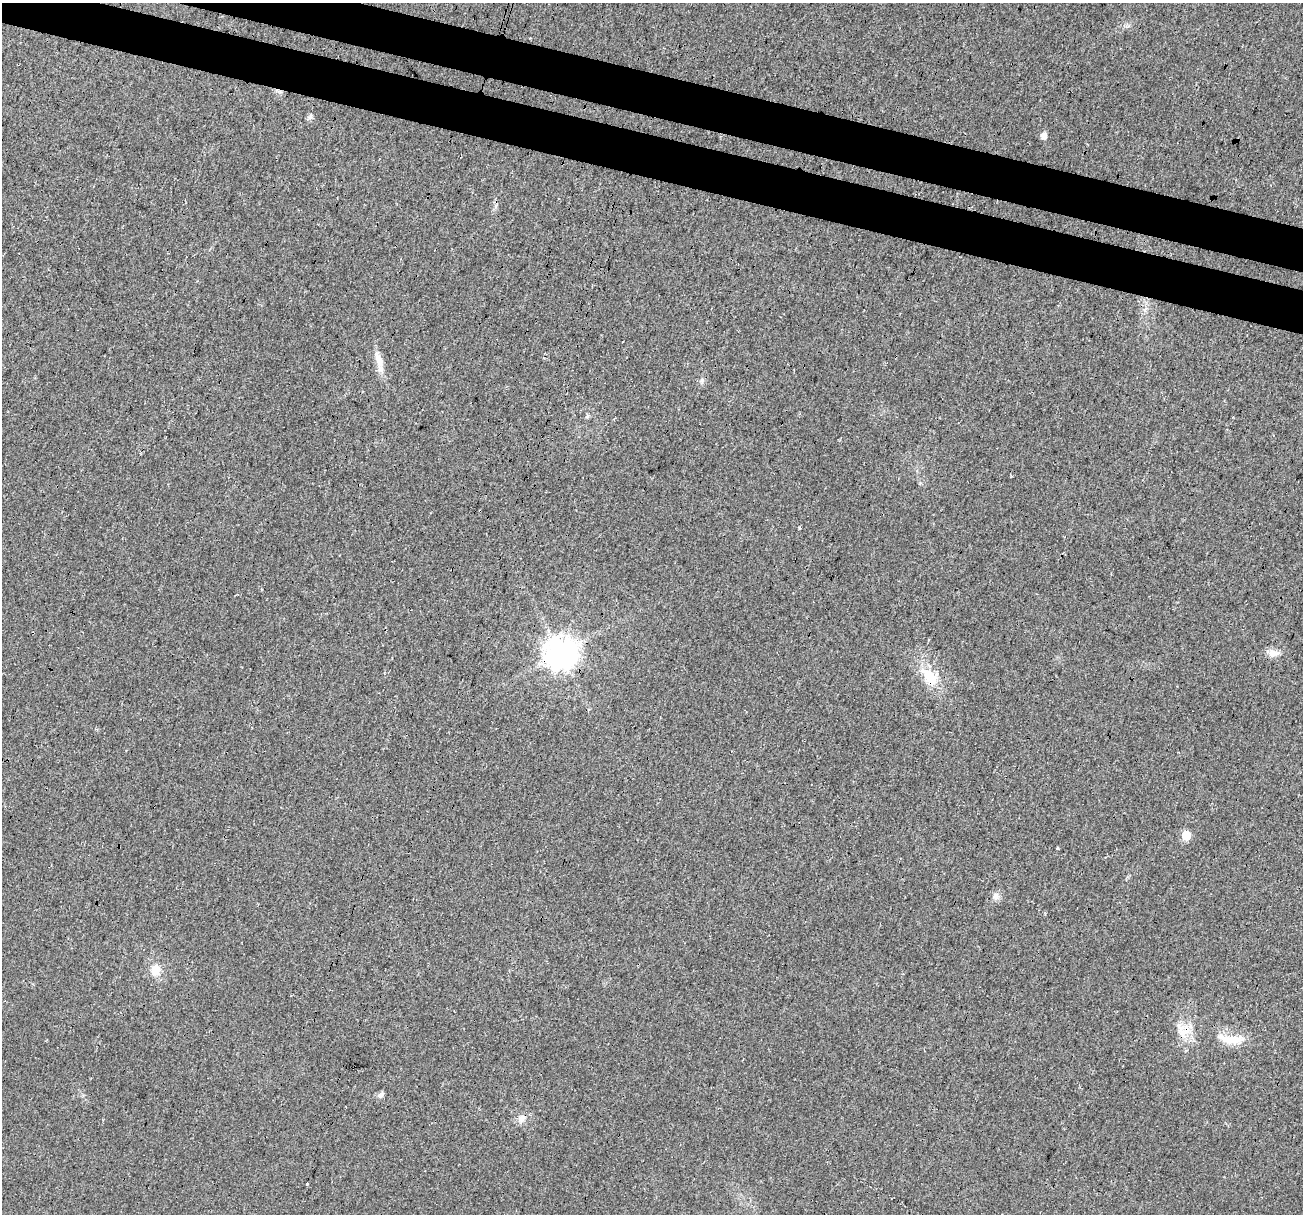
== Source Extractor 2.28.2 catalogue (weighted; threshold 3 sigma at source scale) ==
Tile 11 of 4 x 4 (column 3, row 3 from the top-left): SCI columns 2621-3921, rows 1487-2698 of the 5250 x 5459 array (HDU 1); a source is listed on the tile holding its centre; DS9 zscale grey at full resolution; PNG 1305 x 1216 px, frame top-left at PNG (2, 3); no overlay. Shown black and unused: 7% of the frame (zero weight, under 3 of 4 exposures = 5% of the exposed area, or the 3 px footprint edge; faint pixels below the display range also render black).
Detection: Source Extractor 2.28.2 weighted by HDU 2 'WHT'; one run over the whole footprint, this tile lists its part. Background 0.0167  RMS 0.0067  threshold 0.03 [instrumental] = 3 sigma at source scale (4.5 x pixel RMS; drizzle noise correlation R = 1.50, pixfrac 1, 0.0396/0.0396 arcsec/px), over >= 5 px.
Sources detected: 17; all 17 listed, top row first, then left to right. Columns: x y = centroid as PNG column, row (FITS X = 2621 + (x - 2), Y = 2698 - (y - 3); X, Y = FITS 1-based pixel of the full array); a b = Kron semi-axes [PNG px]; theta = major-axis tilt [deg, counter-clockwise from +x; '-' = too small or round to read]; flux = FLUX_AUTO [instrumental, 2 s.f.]
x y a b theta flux
310 116 9 6 75 2
1044 136 6 5 - 4.7
379 361 23 9 -75 7.5
702 380 6 5 - 1.4
587 416 7 4 88 1
560 653 9 9 - 1100
1273 653 14 10 5 5
929 677 27 15 -53 19
1186 836 6 5 - 21
1057 848 3 3 - 1.4
996 896 10 8 -77 3.1
156 970 15 12 85 8.7
1180 1028 15 9 86 6.7
1232 1039 42 11 -3 15
381 1095 9 6 54 2.4
521 1118 10 8 73 4.1
306 1184 3 3 - 3
Overlapping masked pixels (flux is a lower limit): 3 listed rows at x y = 560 653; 929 677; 1232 1039
Unlisted compact peaks at least as high as the median listed source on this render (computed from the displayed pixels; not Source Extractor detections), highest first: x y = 799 528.